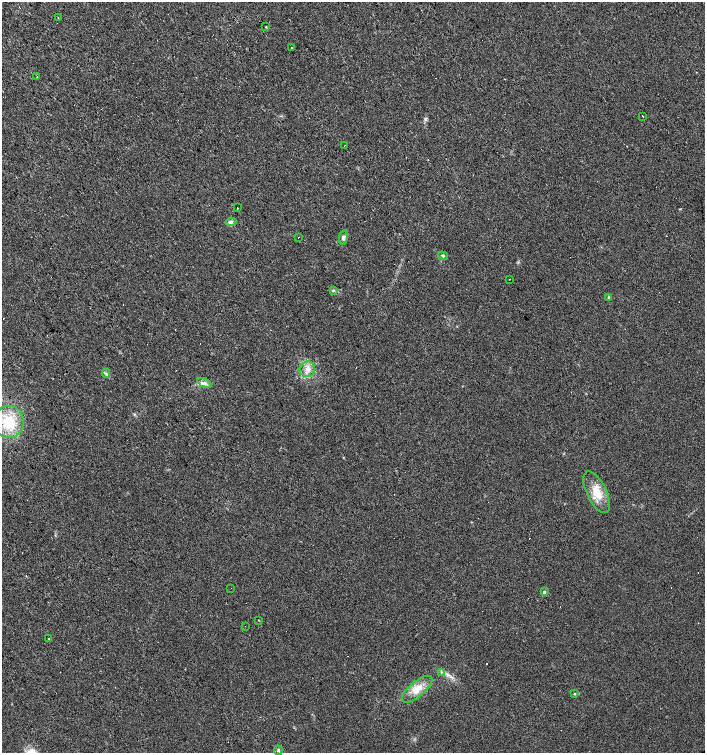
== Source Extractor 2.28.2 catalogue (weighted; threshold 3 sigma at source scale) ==
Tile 11 of 4 x 4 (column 3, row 3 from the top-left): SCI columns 3015-4420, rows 1502-3002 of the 5965 x 6004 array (HDU 1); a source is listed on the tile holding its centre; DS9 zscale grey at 2 x 2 block average (1 PNG px = mean of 2 x 2 image px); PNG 707 x 755 px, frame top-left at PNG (2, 2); each listed source drawn as its Kron ellipse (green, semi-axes under 4 px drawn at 4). Shown black and unused: <1% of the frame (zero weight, under 2 of 3 exposures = <1% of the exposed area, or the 3 px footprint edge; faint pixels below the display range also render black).
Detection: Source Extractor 2.28.2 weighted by HDU 2 'WHT'; one run over the whole footprint, this tile lists its part. Background 0.0211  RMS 0.0055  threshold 0.0249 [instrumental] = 3 sigma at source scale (4.5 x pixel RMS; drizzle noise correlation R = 1.50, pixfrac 1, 0.0396/0.0396 arcsec/px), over >= 5 px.
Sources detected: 45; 17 cosmic-ray / hot-pixel residue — neither listed nor drawn; the other 28 listed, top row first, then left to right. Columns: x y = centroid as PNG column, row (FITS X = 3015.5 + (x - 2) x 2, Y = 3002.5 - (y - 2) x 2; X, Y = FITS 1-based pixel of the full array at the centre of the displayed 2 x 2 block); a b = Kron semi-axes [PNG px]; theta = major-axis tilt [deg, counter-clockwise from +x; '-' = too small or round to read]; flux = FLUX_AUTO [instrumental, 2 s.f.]
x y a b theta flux
58 18 2 2 - 1.6
266 27 3 2 - 0.75
292 47 2 2 - 3.5
37 77 2 2 - 1.2
643 116 2 2 - 10
345 145 2 2 - 1.3
237 208 2 2 - 2
231 222 5 4 - 2.8
298 237 2 2 - 2.8
343 238 7 4 79 3.2
443 256 5 3 - 2
510 279 2 2 - 1.6
333 290 4 3 - 1.5
608 297 4 2 - 1.1
307 369 8 7 - 8.3
106 373 4 3 - 1.9
204 383 7 3 -27 3.8
9 422 16 15 - 47
597 492 23 10 -64 23
231 588 2 2 - 0.94
544 592 3 3 - 2.7
258 620 2 2 - 1.4
245 626 2 2 - 2.3
48 639 2 2 - 0.8
441 673 3 3 - 1.2
417 689 19 7 40 17
574 694 3 2 - 0.85
278 750 4 3 - 1.8
Diffuse or blended objects may show on this block-average render without a row.